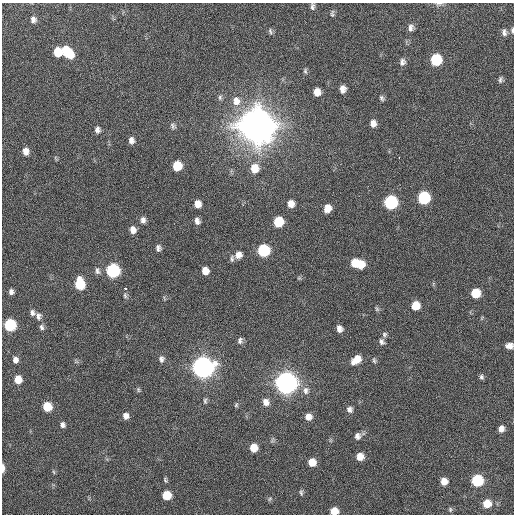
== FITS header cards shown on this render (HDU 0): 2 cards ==
NAXIS1  =                  512 / Axis length
NAXIS2  =                  512 / Axis length

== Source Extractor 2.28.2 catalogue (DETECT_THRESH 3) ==
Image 512 x 512 px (HDU 0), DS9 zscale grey, 1 PNG px = 1 image px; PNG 516 x 516 px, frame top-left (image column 1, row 512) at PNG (2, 3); no overlay
Background 42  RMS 6.8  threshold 20.5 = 3 sigma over >= 5 px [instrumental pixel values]
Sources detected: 98; all 98 listed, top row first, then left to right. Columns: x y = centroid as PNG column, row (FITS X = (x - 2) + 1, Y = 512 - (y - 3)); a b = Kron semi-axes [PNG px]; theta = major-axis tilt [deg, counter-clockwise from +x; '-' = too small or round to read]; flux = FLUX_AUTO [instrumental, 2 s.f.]
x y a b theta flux
439 4 10 5 8 1.2e+03
312 6 9 5 90 1.3e+03
332 14 10 5 87 9.9e+02
33 19 8 7 - 1.8e+03
411 28 9 7 84 1.9e+03
512 30 8 4 90 9.0e+02
270 31 9 4 -76 9.5e+02
504 32 9 6 -84 1.7e+03
65 50 10 6 -88 6.9e+03
58 52 8 7 - 1.0e+04
70 54 10 7 -84 6.9e+03
436 60 8 7 - 2.8e+04
402 62 9 7 73 1.9e+03
305 71 8 5 -89 8.6e+02
500 80 8 5 81 1.0e+03
343 89 7 6 - 2.7e+03
317 92 7 6 - 4.2e+03
220 97 8 6 77 1.0e+03
382 98 8 6 -57 1.0e+03
236 101 13 11 -84 5.0e+03
373 123 7 6 - 2.8e+03
257 125 11 10 - 2.8e+06
173 126 9 6 -57 1.2e+03
97 130 8 7 - 1.8e+03
131 140 8 6 -80 2.2e+03
26 151 8 6 -80 3.1e+03
399 157 2 2 - 3.9e+03
177 166 8 7 - 1.1e+04
254 168 11 9 -88 6.9e+03
424 198 8 7 - 4.0e+04
391 202 8 8 - 5.7e+04
198 204 7 6 - 3.8e+03
291 204 8 6 -85 3.6e+03
327 208 8 7 - 4.3e+03
143 220 8 6 -86 1.8e+03
197 221 7 5 -79 2.0e+03
278 222 8 7 - 1.4e+04
133 230 8 6 -72 2.9e+03
158 248 7 6 - 1.5e+03
263 250 8 7 - 3.7e+04
238 255 9 8 - 2.9e+03
232 259 9 5 79 1.1e+03
354 263 8 5 -87 5.4e+03
360 264 8 8 - 8.7e+03
97 271 10 6 -78 1.4e+03
113 271 8 7 - 6.2e+04
205 271 7 6 - 4.2e+03
299 278 5 5 - 6.2e+02
80 284 9 7 -83 1.9e+04
125 288 4 3 - 4.0e+03
11 292 6 5 - 1.5e+03
476 293 7 7 - 1.2e+04
125 295 8 5 -64 9.7e+02
415 305 7 7 - 7.9e+03
377 309 7 4 -60 7.7e+02
32 313 7 5 -64 1.5e+03
38 316 9 7 -77 1.7e+03
10 325 8 7 - 3.3e+04
42 327 8 6 -67 1.3e+03
339 329 7 6 - 2.5e+03
384 334 7 6 - 1.1e+03
240 341 9 6 87 1.5e+03
382 342 8 6 -53 1.5e+03
509 346 7 6 - 2.6e+03
161 359 9 7 90 1.6e+03
15 360 7 5 89 2.2e+03
356 360 11 7 40 5.6e+03
374 360 8 5 -80 8.9e+02
203 367 9 8 - 4.9e+05
481 377 7 5 -64 1.0e+03
18 379 7 6 - 6.0e+03
286 383 9 8 - 5.6e+05
138 390 8 4 -71 7.3e+02
306 390 11 9 -89 2.6e+03
205 401 8 5 89 8.7e+02
266 402 9 7 -66 2.9e+03
236 405 6 5 - 6.8e+02
47 407 7 6 - 1.2e+04
349 409 7 7 - 1.8e+03
126 416 7 7 - 2.4e+03
308 417 7 7 - 3.2e+03
63 425 6 6 - 1.5e+03
501 429 7 6 - 2.5e+03
358 436 8 7 - 2.0e+03
254 448 7 6 - 6.7e+03
360 457 7 6 - 4.7e+03
312 462 7 7 - 5.9e+03
3 468 8 3 89 2.4e+03
54 472 6 3 -70 5.3e+02
165 480 8 4 -71 7.6e+02
477 480 7 7 - 3.1e+04
444 481 7 6 - 4.4e+03
301 492 8 5 -84 9.0e+02
167 495 7 7 - 1.1e+04
270 499 7 5 23 8.8e+02
487 503 7 7 - 7.5e+03
450 509 6 5 - 7.1e+02
334 511 7 6 - 5.7e+03
At the frame edge (FLAGS 8, measured only in part): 6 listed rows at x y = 439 4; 312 6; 512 30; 509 346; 3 468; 334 511